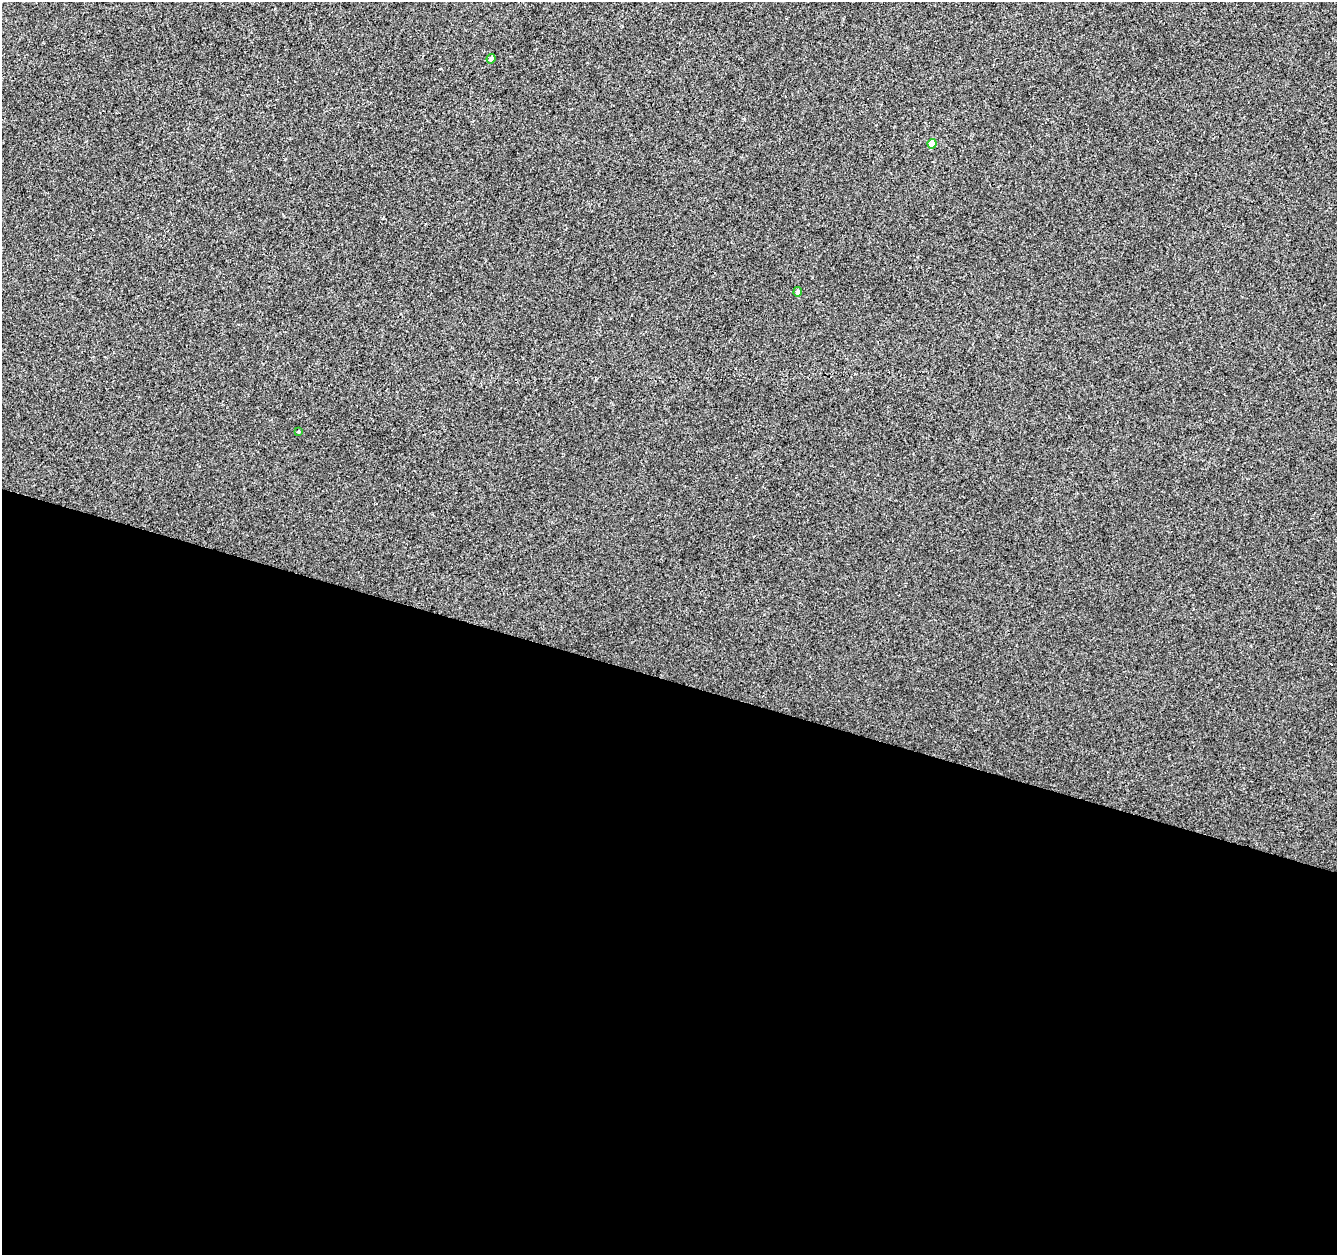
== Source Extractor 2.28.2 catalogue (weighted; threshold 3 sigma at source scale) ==
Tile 14 of 4 x 4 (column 2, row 4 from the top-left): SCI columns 1336-2670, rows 217-1469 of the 5346 x 5506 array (HDU 1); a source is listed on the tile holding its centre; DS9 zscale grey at full resolution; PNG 1339 x 1257 px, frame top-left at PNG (2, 2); each listed source drawn as its Kron ellipse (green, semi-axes under 4 px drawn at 4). Shown black and unused: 46% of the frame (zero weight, under 2 of 3 exposures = <1% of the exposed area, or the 3 px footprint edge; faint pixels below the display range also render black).
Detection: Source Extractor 2.28.2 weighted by HDU 2 'WHT'; one run over the whole footprint, this tile lists its part. Background 1.34e-04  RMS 0.0042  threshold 0.0189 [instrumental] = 3 sigma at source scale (4.5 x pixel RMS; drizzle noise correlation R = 1.50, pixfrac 1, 0.0396/0.0396 arcsec/px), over >= 5 px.
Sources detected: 5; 1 cosmic-ray / hot-pixel residue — neither listed nor drawn; the other 4 listed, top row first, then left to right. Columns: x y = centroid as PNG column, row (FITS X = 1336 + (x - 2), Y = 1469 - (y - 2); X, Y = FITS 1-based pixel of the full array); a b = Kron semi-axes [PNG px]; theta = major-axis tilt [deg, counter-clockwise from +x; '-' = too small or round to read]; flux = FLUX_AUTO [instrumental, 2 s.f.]
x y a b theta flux
491 59 4 4 - 1.2
932 144 5 4 - 5.9
798 292 5 4 - 1.2
298 432 3 3 - 0.52